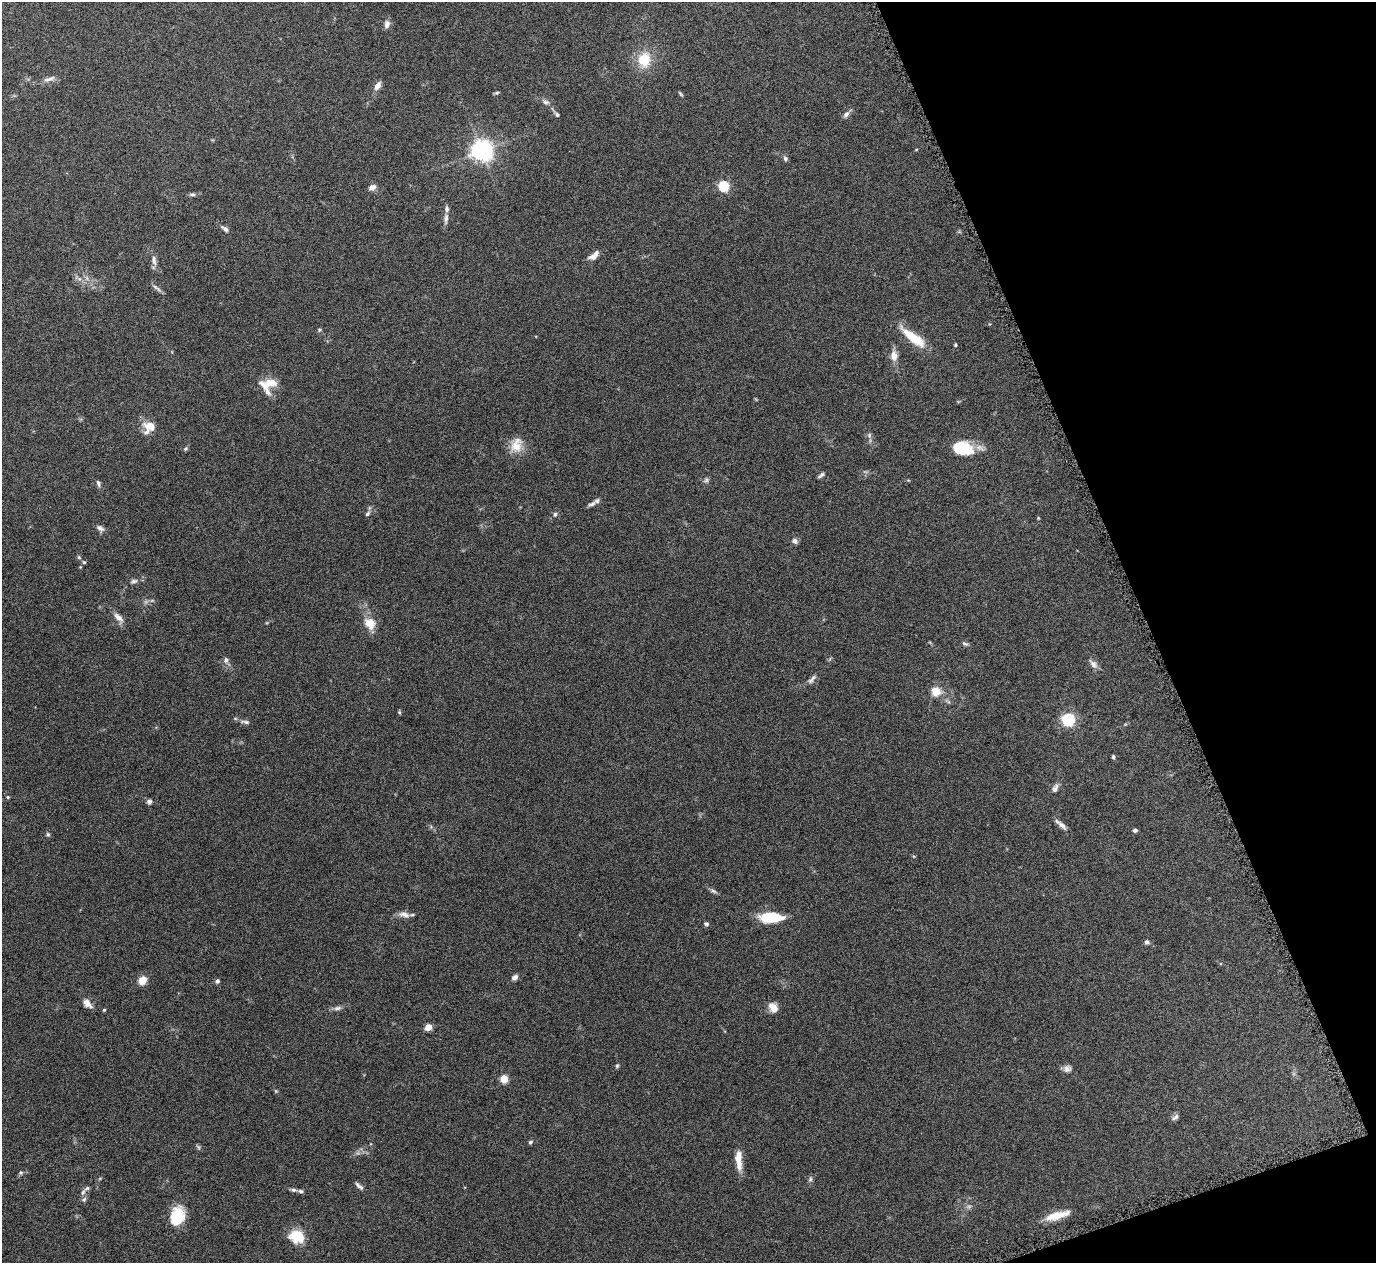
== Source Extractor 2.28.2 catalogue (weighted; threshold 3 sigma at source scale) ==
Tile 12 of 4 x 4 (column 4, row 3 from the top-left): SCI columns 4128-5501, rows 1424-2684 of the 5508 x 5497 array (HDU 1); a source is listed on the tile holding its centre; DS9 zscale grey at full resolution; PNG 1378 x 1265 px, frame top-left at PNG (2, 2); no overlay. Shown black and unused: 18% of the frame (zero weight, under 4 of 8 exposures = <1% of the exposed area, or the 3 px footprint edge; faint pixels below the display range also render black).
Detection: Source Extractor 2.28.2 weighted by HDU 2 'WHT'; one run over the whole footprint, this tile lists its part. Background 0.174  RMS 0.0061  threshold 0.025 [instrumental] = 3 sigma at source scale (4.09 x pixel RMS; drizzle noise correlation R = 1.36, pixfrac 0.8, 0.05/0.05 arcsec/px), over >= 5 px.
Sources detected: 94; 2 too faint to see at this stretch — not listed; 6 inside a brighter listed object's ellipse — not listed separately; the other 86 listed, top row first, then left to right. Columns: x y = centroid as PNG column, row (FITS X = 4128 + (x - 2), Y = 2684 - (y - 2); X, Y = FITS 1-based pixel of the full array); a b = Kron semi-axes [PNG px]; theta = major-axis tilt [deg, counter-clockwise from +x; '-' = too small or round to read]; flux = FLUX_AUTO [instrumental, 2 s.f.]
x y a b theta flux
387 24 10 7 77 2.6
644 60 16 14 81 14
49 79 18 5 14 2.9
378 86 8 6 57 3.9
497 93 6 4 8 0.79
680 93 8 3 -50 0.71
546 102 8 5 -2 1.5
557 114 6 5 - 1.1
846 114 9 6 41 2
916 149 4 3 - 0.41
481 151 7 7 - 390
785 159 6 6 - 1.3
724 186 5 5 - 45
372 187 8 6 28 3
193 194 7 5 5 1.1
446 218 12 5 87 2.2
225 229 10 5 -35 1.9
593 257 13 7 0 2.7
154 260 14 6 -79 2.7
157 288 16 4 -36 1.6
319 330 5 5 - 0.76
913 337 36 10 -38 15
955 345 4 3 - 0.66
894 356 12 8 -87 4.5
271 383 19 10 -3 6.7
149 427 15 13 39 7.7
869 435 6 6 - 1.2
516 446 18 15 44 8.2
961 448 19 12 -6 24
185 449 7 4 45 0.84
821 475 10 4 41 1.2
706 480 7 5 46 1.2
98 483 8 4 -76 1.4
592 504 12 6 22 2.1
368 514 8 5 45 1.2
555 514 6 5 - 1.3
1038 518 4 3 - 0.52
100 528 11 6 -41 2.1
795 541 7 6 - 1.8
79 557 5 4 - 0.81
84 562 5 4 - 0.77
134 581 9 5 15 1.5
118 617 16 7 -43 3.4
370 623 17 14 -50 7.3
965 644 9 4 -18 1.1
226 660 8 7 - 1.7
1093 664 14 7 -46 2.5
812 679 16 5 46 2.1
936 691 5 5 - 23
399 712 5 4 - 0.65
1068 719 6 5 - 93
245 722 12 5 -9 1.6
1113 757 5 4 - 0.85
1055 789 9 6 62 2.5
8 797 4 3 - 0.61
149 802 6 6 - 1.4
1061 824 18 5 -42 2.7
1135 830 5 4 - 1.2
48 834 6 5 - 0.87
713 891 9 5 -27 1.3
404 914 16 6 -11 3.2
771 917 24 10 0 19
706 924 5 4 - 1.3
1147 942 5 5 - 1.5
514 977 7 5 37 2.1
142 980 8 7 - 6.3
217 981 5 5 - 1.3
87 1003 13 8 -48 3.6
773 1007 11 8 -53 5.2
338 1008 11 5 10 1.9
104 1010 4 3 - 0.65
428 1027 4 4 - 12
617 1066 6 4 68 0.81
1067 1069 10 9 - 2.4
504 1079 5 5 - 18
1175 1117 11 5 41 1.6
530 1142 6 4 18 0.93
739 1160 24 7 -86 7.4
21 1173 5 5 - 0.8
810 1179 6 5 - 1.1
359 1186 13 4 -40 1.8
293 1190 7 5 -3 1.2
83 1192 8 5 62 1.5
1057 1215 28 8 15 10
177 1216 18 13 80 19
296 1237 18 14 -11 13